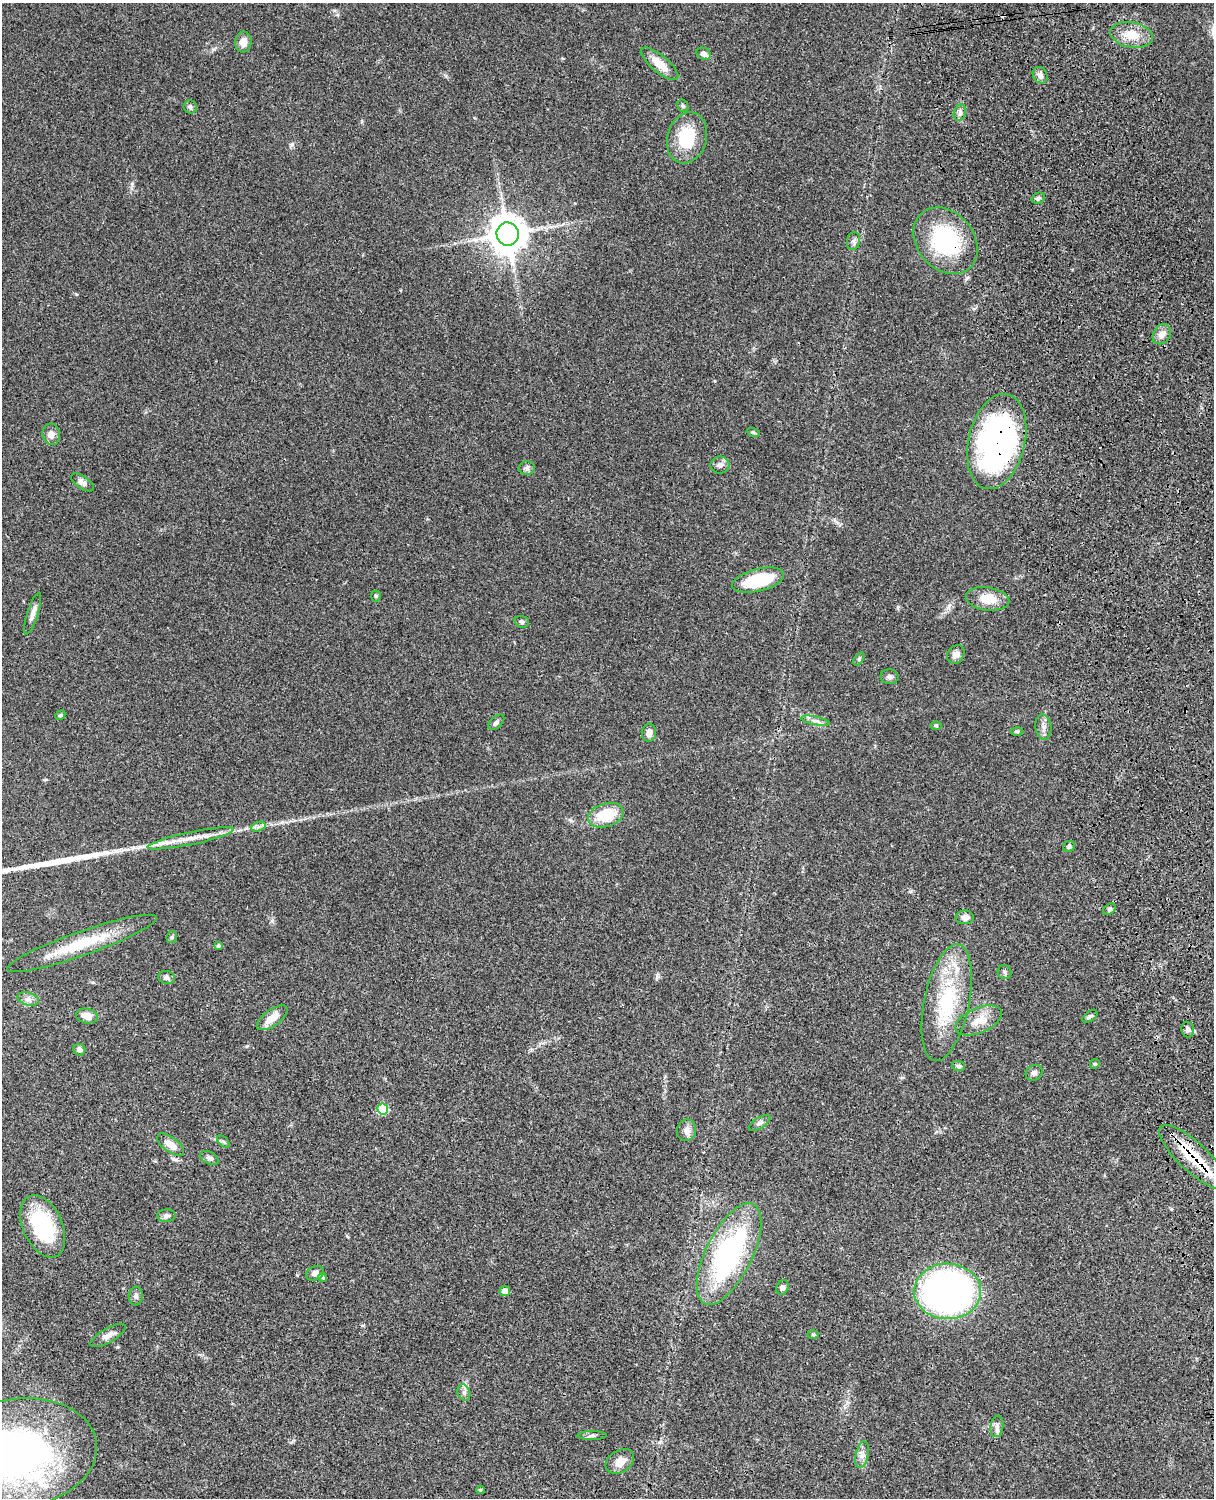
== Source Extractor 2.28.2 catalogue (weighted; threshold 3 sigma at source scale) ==
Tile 6 of 4 x 3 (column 2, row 2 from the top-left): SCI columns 1333-2544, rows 1773-3268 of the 5088 x 4928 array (HDU 1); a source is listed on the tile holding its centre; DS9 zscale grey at full resolution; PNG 1216 x 1500 px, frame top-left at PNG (2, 3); each listed source drawn as its Kron ellipse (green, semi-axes under 4 px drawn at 4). Shown black and unused: <1% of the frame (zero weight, under 3 of 4 exposures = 6% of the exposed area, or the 3 px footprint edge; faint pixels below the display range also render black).
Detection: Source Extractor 2.28.2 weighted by HDU 2 'WHT'; one run over the whole footprint, this tile lists its part. Background 0.0768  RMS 0.0058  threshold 0.0259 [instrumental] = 3 sigma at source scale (4.5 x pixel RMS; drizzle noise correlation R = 1.50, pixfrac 1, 0.05/0.05 arcsec/px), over >= 5 px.
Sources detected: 85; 1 inside a brighter object's white glare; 1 cosmic-ray / hot-pixel residue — neither listed nor drawn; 1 inside a brighter listed object's ellipse — not listed separately; the other 82 listed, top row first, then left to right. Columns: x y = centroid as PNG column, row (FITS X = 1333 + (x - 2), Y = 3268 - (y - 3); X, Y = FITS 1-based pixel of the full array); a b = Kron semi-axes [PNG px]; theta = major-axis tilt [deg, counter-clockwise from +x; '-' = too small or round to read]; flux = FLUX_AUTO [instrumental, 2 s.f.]
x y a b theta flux
1132 35 21 12 -10 10
243 42 10 8 84 4.4
704 54 7 5 -28 2.3
660 64 23 8 -40 8.7
1040 75 8 7 - 2.6
683 106 6 5 - 0.99
190 107 6 6 - 1.3
960 113 8 6 71 1.8
687 138 26 19 73 25
1038 198 7 5 21 1.2
508 234 11 11 - 1300
854 241 9 6 78 1.6
945 241 37 28 -49 54
1162 334 11 8 56 3.9
753 432 7 4 -19 0.84
51 434 11 8 -78 3.1
997 442 48 28 77 160
720 465 9 8 - 2.6
527 468 8 6 1 1.6
82 482 13 6 -34 2.5
758 580 26 11 14 28
376 596 5 5 - 0.77
988 599 22 11 -8 11
33 614 22 5 72 3.3
522 622 7 5 -15 1.2
956 654 10 8 55 3
859 659 7 4 55 0.91
890 677 9 7 -5 2
60 715 5 4 - 0.74
815 721 14 3 -11 2
496 722 9 5 44 1.5
936 725 6 4 -1 0.71
1043 727 13 8 -81 2.9
1017 731 6 4 -1 0.75
649 733 9 7 85 3.3
606 815 18 11 18 19
258 827 7 4 19 1.5
191 838 44 6 12 10
1069 846 6 5 - 1.3
1109 909 7 5 42 1.1
965 917 9 7 1 3
172 937 6 5 - 0.98
82 943 79 12 19 27
218 946 4 3 - 1.2
1005 972 7 6 - 1.3
166 977 8 6 -16 1.7
28 999 11 6 -15 2.5
947 1003 59 22 78 45
87 1016 11 7 -11 6.3
1090 1016 8 5 34 1.2
272 1018 18 8 36 7.4
979 1020 24 12 23 8.7
1188 1030 8 6 -85 2.3
79 1050 6 5 - 2.7
1095 1064 5 4 - 0.71
958 1066 6 5 - 1.3
1034 1073 9 7 34 1.8
383 1109 5 5 - 30
760 1123 12 5 33 1.7
686 1130 11 9 70 3.1
223 1142 7 4 -45 0.92
170 1145 16 7 -38 5.5
1193 1157 44 14 -43 26
209 1158 10 6 -27 1.8
166 1216 9 6 3 1.9
43 1226 33 19 -66 43
729 1254 55 23 64 100
315 1273 9 7 24 3
323 1277 5 3 - 0.69
782 1288 7 6 - 1.7
505 1291 5 5 - 3.3
948 1291 33 28 -2 250
136 1296 9 7 84 1.8
813 1334 6 4 0 0.61
108 1335 20 7 29 3.9
464 1392 8 6 -70 1.7
997 1426 11 6 83 2.5
592 1436 14 4 0 1.7
18 1453 79 54 8 280
862 1455 13 6 78 3
620 1461 15 11 32 5.9
480 1490 4 3 - 0.68
Overlapping masked pixels (flux is a lower limit): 3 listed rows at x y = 945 241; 997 442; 1193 1157
Isophote crosses this tile's border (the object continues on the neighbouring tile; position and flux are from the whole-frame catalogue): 1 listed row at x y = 18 1453
Unlisted compact peaks at least as high as the median listed source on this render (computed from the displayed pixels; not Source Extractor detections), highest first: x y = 132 184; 292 144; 76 294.